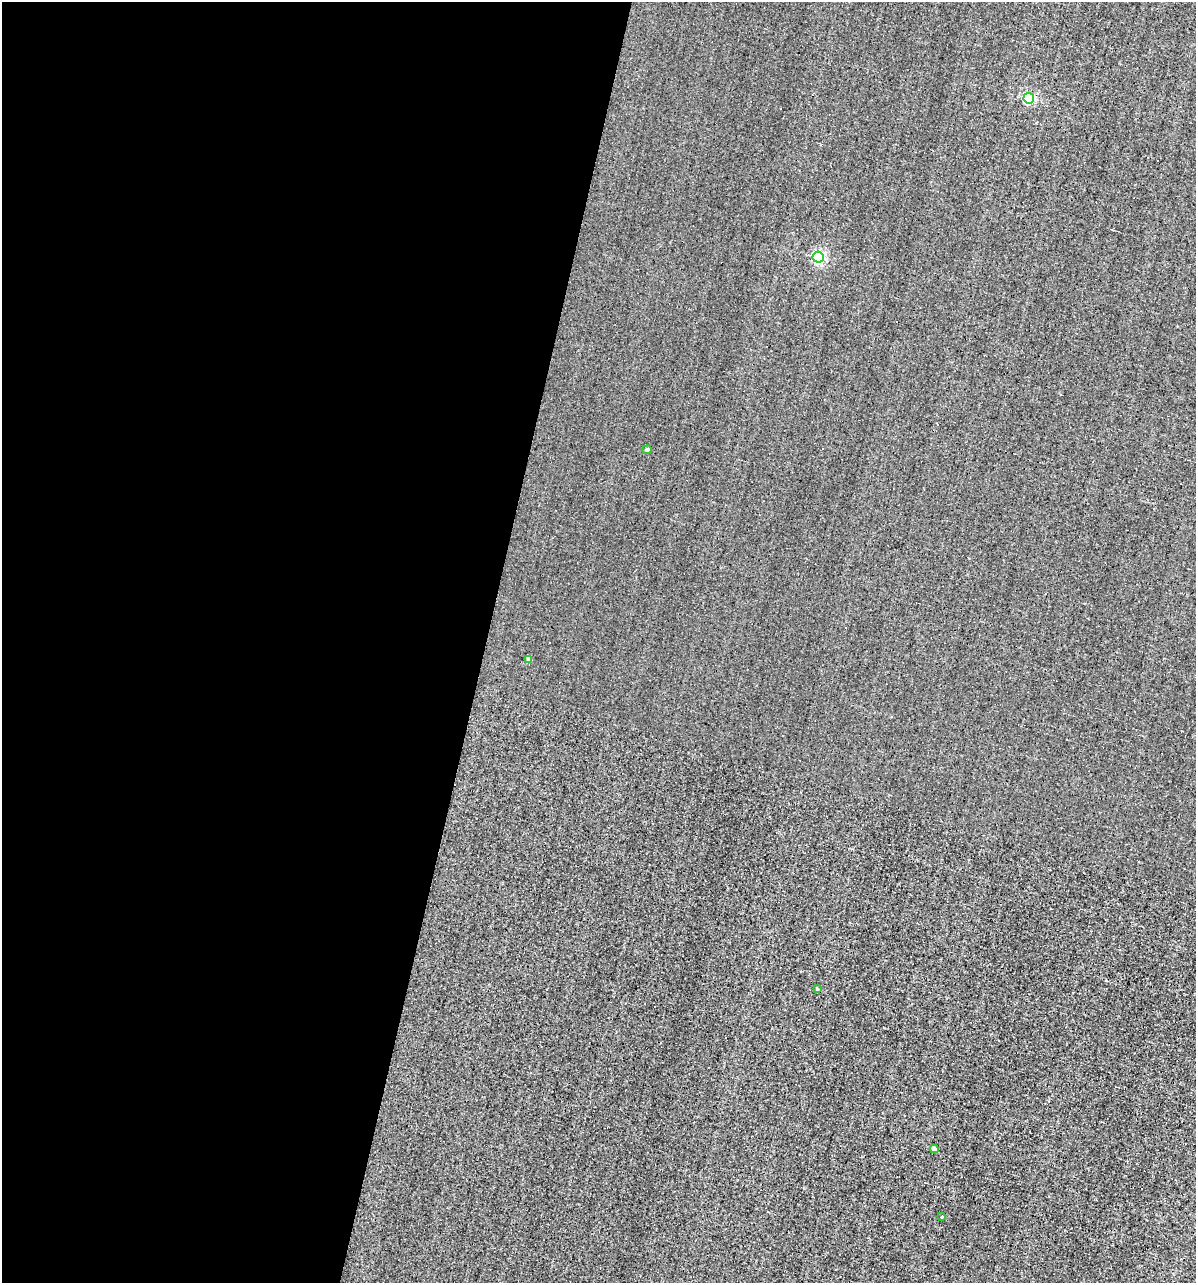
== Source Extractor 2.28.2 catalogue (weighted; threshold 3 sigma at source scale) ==
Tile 5 of 4 x 4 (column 1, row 2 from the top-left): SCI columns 114-1307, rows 2563-3843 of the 5129 x 5124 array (HDU 1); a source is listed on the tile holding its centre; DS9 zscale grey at full resolution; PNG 1198 x 1285 px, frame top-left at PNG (2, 2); each listed source drawn as its Kron ellipse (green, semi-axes under 4 px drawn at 4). Shown black and unused: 41% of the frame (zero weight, under 3 of 4 exposures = <1% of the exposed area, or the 3 px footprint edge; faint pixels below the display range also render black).
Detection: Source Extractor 2.28.2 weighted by HDU 2 'WHT'; one run over the whole footprint, this tile lists its part. Background -0.00277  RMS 0.056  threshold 0.251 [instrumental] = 3 sigma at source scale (4.5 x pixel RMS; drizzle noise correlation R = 1.50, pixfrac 1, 0.05/0.05 arcsec/px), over >= 5 px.
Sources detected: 8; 1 cosmic-ray / hot-pixel residue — neither listed nor drawn; the other 7 listed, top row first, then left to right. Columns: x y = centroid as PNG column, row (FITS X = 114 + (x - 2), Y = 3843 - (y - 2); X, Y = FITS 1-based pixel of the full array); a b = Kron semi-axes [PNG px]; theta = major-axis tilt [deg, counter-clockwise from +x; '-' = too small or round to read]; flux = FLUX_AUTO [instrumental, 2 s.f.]
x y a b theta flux
1029 98 5 5 - 610
818 257 5 5 - 890
647 450 4 4 - 14
529 659 4 4 - 32
817 989 3 3 - 7.7
934 1149 4 4 - 43
942 1216 4 3 - 4.9